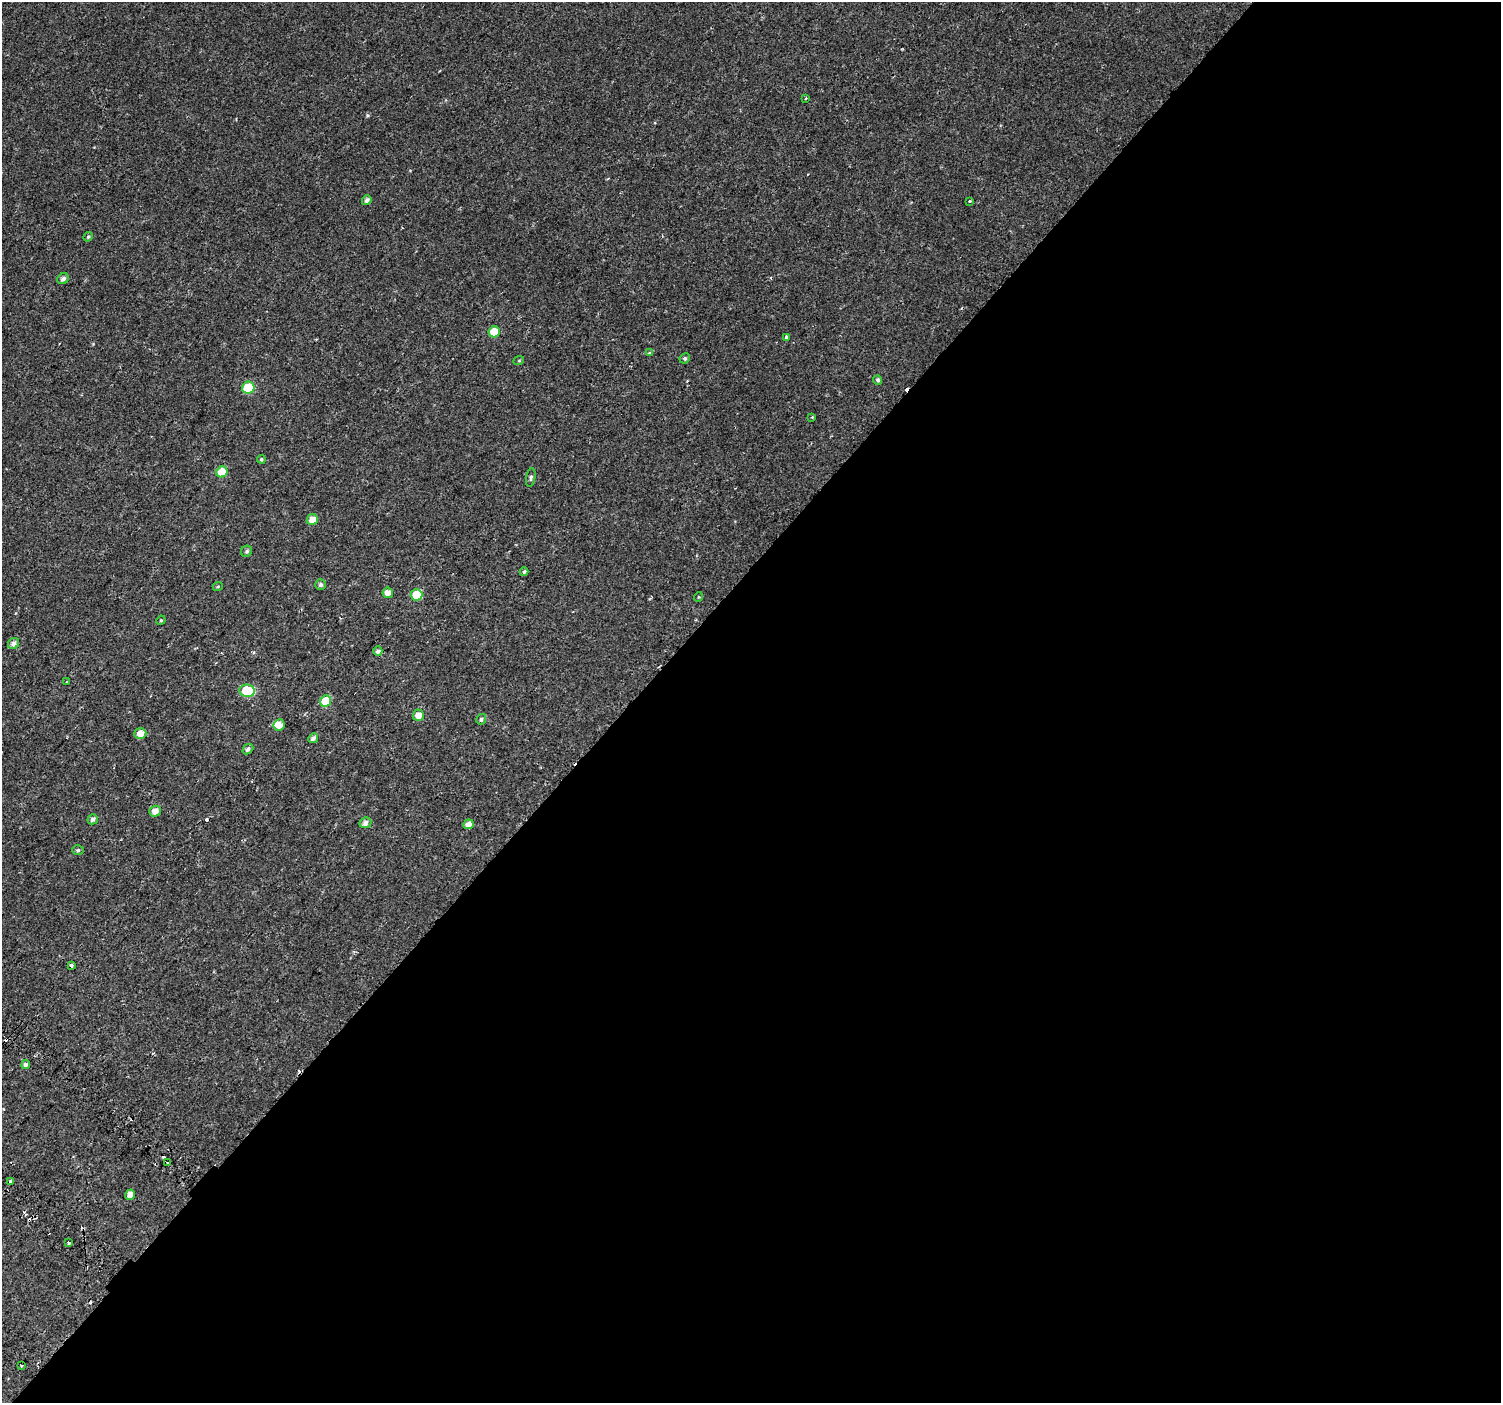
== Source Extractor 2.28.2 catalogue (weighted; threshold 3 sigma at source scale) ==
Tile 12 of 4 x 4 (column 4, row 3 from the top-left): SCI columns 4587-6085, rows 1741-3141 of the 6168 x 6217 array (HDU 1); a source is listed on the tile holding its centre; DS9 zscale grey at full resolution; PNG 1503 x 1405 px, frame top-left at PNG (2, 2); each listed source drawn as its Kron ellipse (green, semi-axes under 4 px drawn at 4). Shown black and unused: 58% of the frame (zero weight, under 2 of 3 exposures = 6% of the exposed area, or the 3 px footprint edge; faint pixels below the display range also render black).
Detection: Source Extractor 2.28.2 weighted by HDU 2 'WHT'; one run over the whole footprint, this tile lists its part. Background 0.046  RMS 0.0039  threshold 0.0173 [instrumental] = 3 sigma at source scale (4.5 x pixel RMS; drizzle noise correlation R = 1.50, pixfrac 1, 0.0396/0.0396 arcsec/px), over >= 5 px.
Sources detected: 60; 11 cosmic-ray / hot-pixel residue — neither listed nor drawn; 1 inside a brighter listed object's ellipse — not listed separately; the other 48 listed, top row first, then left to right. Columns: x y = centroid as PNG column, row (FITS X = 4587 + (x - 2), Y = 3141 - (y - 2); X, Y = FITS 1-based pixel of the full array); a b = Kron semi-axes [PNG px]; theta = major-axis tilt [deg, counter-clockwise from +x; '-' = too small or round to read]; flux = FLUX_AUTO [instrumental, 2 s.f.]
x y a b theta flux
806 98 4 2 - 0.32
367 200 5 4 - 1.2
970 202 3 3 - 1.3
88 237 5 4 - 0.5
63 279 6 5 - 1.2
494 332 5 5 - 6.1
786 337 4 3 - 1.4
649 353 4 4 - 0.79
685 358 5 5 - 0.69
519 360 5 3 - 0.32
878 380 5 4 - 0.83
248 388 6 6 - 17
812 417 3 3 - 0.3
261 459 4 4 - 0.58
222 472 5 5 - 7.3
531 478 9 4 80 0.86
312 520 6 5 - 3.2
247 551 6 5 - 0.7
524 572 4 3 - 0.71
321 585 5 5 - 0.93
218 586 5 3 - 0.36
388 593 5 5 - 2.7
417 595 6 5 - 8.6
698 597 5 3 - 0.33
161 620 5 4 - 0.34
14 643 6 5 - 1.6
378 651 5 4 - 1
67 682 3 3 - 0.95
247 691 7 6 - 18
326 701 6 5 - 10
418 715 6 5 - 3.4
481 719 5 5 - 0.82
279 725 6 5 - 2.7
140 733 6 5 - 3.1
313 738 5 4 - 1.4
248 749 6 4 42 0.99
155 811 6 5 - 2.9
93 819 5 4 - 1.1
365 823 6 5 - 1.6
468 824 5 4 - 2.5
78 850 6 5 - 0.62
71 966 3 3 - 1.8
26 1065 4 4 - 1.2
167 1163 3 3 - 1.9
11 1181 3 3 - 26
130 1195 5 4 - 2.8
68 1242 3 2 - 1.1
22 1366 3 2 - 0.68